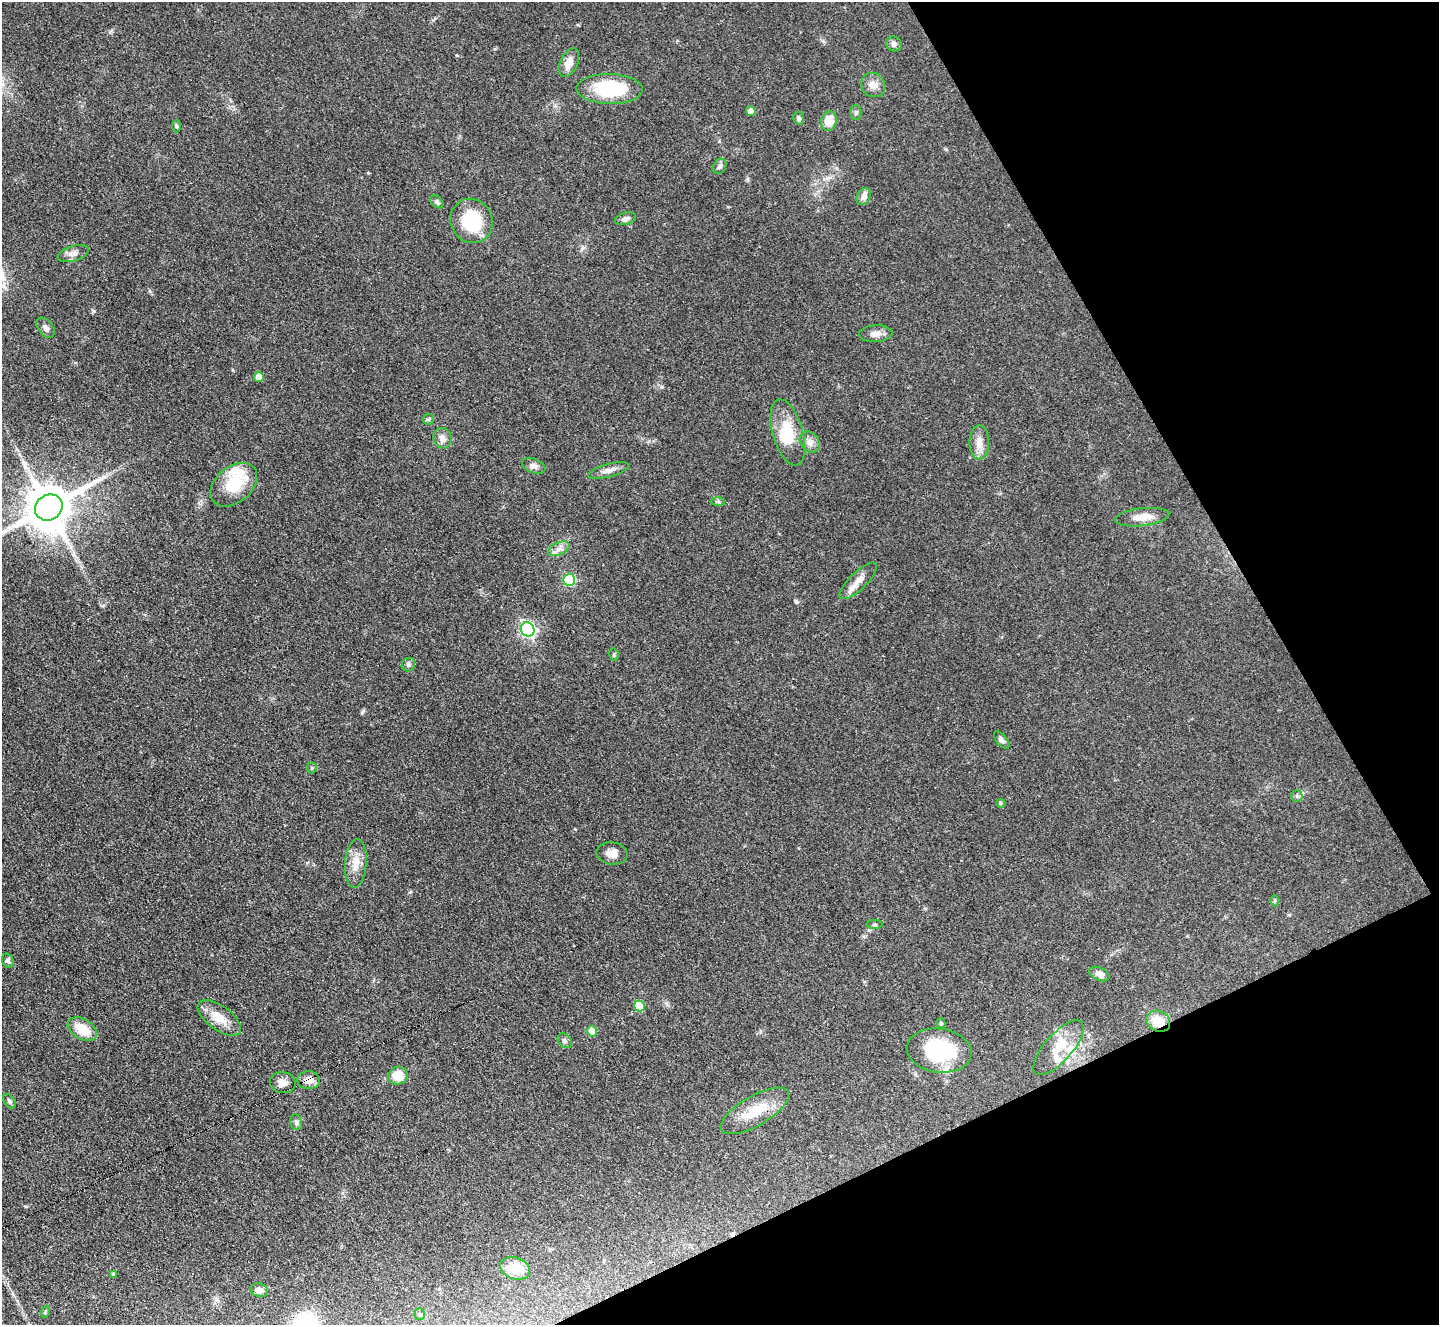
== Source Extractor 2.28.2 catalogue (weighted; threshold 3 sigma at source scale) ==
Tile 12 of 4 x 4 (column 4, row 3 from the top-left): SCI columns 4313-5749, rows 1616-2938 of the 5752 x 5743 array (HDU 1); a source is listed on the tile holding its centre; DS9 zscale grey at full resolution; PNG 1441 x 1327 px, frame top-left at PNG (2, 2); each listed source drawn as its Kron ellipse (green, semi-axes under 4 px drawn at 4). Shown black and unused: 23% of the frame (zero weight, under 3 of 4 exposures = <1% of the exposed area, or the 3 px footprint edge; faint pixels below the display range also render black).
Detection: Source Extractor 2.28.2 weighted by HDU 2 'WHT'; one run over the whole footprint, this tile lists its part. Background 0.0851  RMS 0.0062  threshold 0.028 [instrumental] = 3 sigma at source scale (4.5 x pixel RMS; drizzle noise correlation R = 1.50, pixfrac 1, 0.05/0.05 arcsec/px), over >= 5 px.
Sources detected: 70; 1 inside a brighter object's white glare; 1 cosmic-ray / hot-pixel residue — neither listed nor drawn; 3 inside a brighter listed object's ellipse — not listed separately; the other 65 listed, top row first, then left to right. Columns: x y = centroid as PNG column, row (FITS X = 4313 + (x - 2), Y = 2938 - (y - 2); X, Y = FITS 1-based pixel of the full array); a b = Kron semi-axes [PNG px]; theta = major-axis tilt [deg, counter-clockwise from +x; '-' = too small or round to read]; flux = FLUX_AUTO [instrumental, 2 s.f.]
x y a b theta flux
894 44 8 7 - 2.2
569 62 15 8 65 6.8
873 85 13 11 -47 4.9
610 89 33 15 -2 39
751 111 5 5 - 7.1
856 113 7 5 89 1.2
799 118 6 5 - 1.4
829 121 10 7 75 10
176 126 6 4 -88 0.79
720 166 8 6 60 2.1
864 196 9 6 64 3.6
437 202 7 5 -44 1.3
626 219 10 6 16 2.1
472 221 22 21 - 30
73 254 16 7 17 3.5
46 328 11 7 -52 2.4
876 334 17 8 3 4.2
259 377 5 5 - 6
428 419 6 5 - 0.91
788 432 34 15 -74 18
443 438 10 9 - 3.7
810 442 11 9 -49 3.7
979 442 17 10 90 6.2
534 466 12 7 -20 2.9
608 470 21 6 15 4
234 485 26 18 40 23
718 501 7 4 -1 1
49 507 14 12 32 2700
1142 517 27 9 7 8.5
559 549 11 6 24 3.2
569 580 6 6 - 48
858 581 24 8 44 6
528 629 7 6 - 150
614 655 6 4 -80 0.84
408 665 7 6 - 1.4
1001 740 10 5 -50 2.2
312 768 5 5 - 0.83
1297 796 6 5 - 1.3
1001 803 5 4 - 1.1
612 853 15 11 -9 5.3
356 863 24 10 86 8.4
1274 901 5 3 - 0.72
874 925 8 4 0 0.98
8 961 7 5 -70 1.7
1099 974 10 6 -24 4
639 1006 5 5 - 19
219 1018 25 12 -36 11
1158 1021 12 10 -27 11
941 1023 5 4 - 0.93
82 1029 16 10 -31 13
592 1031 5 5 - 11
565 1041 8 6 -45 1.5
1058 1048 34 13 48 16
939 1051 33 22 -7 48
398 1076 9 9 - 13
309 1080 11 9 0 5.2
283 1083 13 10 -11 4.8
9 1101 8 5 -56 1.5
755 1111 38 15 30 18
296 1122 8 6 -73 1.5
515 1268 15 11 -19 12
113 1274 4 4 - 0.8
259 1290 9 6 -15 3.6
45 1312 6 3 73 0.72
420 1314 5 5 - 0.92
Overlapping masked pixels (flux is a lower limit): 2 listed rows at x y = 1158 1021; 309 1080
Isophote crosses this tile's border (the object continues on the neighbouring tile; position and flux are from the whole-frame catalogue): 1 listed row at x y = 49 507
Unlisted compact peaks at least as high as the median listed source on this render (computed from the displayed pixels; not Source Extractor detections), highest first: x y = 796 602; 363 711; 94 311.